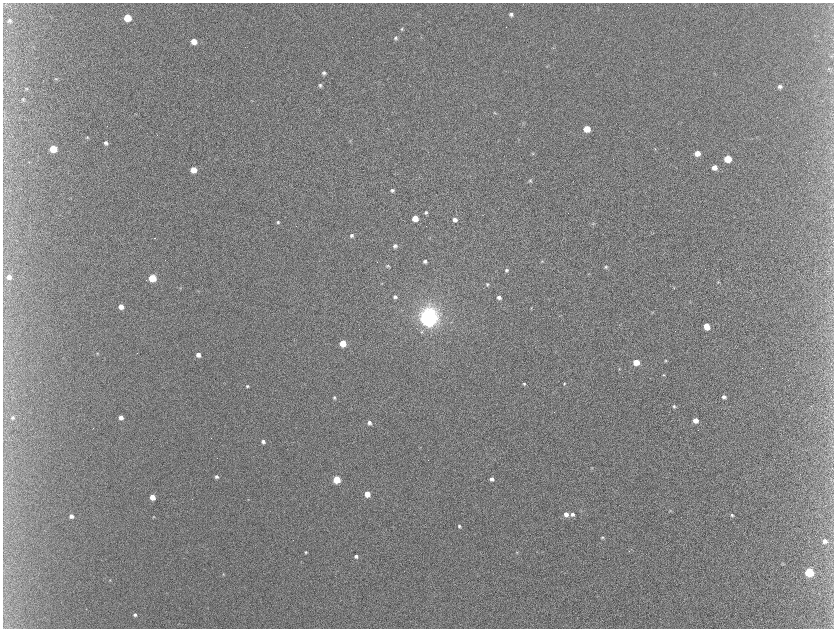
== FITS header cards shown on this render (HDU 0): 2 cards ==
NAXIS1  =                 1663 / length of data axis 1
NAXIS2  =                 1252 / length of data axis 2

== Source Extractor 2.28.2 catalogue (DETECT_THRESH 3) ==
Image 1663 x 1252 px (HDU 0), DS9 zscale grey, zoomed out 1/2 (1 PNG px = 2 x 2 image px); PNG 836 x 630 px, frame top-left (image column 2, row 1251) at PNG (3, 3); no overlay
Background 377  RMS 13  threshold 39.3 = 3 sigma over >= 5 px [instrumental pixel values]
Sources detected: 114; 16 cannot appear on this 1/2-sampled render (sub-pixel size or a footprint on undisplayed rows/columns) and are not listed; the other 98 listed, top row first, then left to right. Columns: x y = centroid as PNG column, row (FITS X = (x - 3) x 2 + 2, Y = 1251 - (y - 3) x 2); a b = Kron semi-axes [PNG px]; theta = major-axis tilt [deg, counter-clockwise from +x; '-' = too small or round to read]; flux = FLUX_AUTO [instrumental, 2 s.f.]
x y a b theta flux
511 14 4 4 - 6.8e+03
127 18 5 5 - 9.3e+04
10 21 6 5 - 6.6e+03
402 29 4 4 - 3.5e+03
396 38 5 4 - 5.7e+03
194 41 5 4 - 3.0e+04
829 68 3 3 - 2.2e+03
324 73 5 4 - 6.1e+03
56 78 5 4 - 2.5e+03
320 85 5 5 - 6.0e+03
780 86 5 4 - 7.5e+03
26 89 4 3 - 2.3e+03
23 99 4 3 - 3.3e+03
587 129 5 4 - 5.0e+04
87 137 4 3 - 2.5e+03
350 140 3 3 - 1.9e+03
106 143 5 4 - 8.2e+03
53 149 5 4 - 1.0e+05
655 149 4 2 - 1.8e+03
533 153 5 4 - 3.2e+03
697 153 5 4 - 2.4e+04
728 159 5 5 - 6.7e+04
714 167 4 4 - 1.6e+04
193 170 4 4 - 4.9e+04
530 180 5 4 - 3.5e+03
392 190 4 4 - 5.3e+03
426 212 4 4 - 4.6e+03
415 218 4 4 - 4.7e+04
455 220 5 4 - 1.2e+04
278 222 3 3 - 4.5e+03
593 224 4 3 - 2.5e+03
352 235 4 4 - 6.1e+03
154 238 2 1 - 2.1e+03
395 246 4 4 - 6.8e+03
425 261 4 4 - 6.5e+03
541 261 5 3 - 2.5e+03
388 266 5 4 - 3.6e+03
606 267 5 4 - 4.5e+03
506 270 4 4 - 4.7e+03
9 277 4 4 - 1.4e+04
152 278 4 4 - 1.3e+05
718 282 4 3 - 2.5e+03
382 283 3 2 - 1.3e+03
487 284 4 4 - 3.7e+03
180 288 4 3 - 1.8e+03
674 288 4 2 - 1.5e+03
395 297 4 4 - 6.9e+03
499 297 4 4 - 1.1e+04
121 306 4 4 - 2.5e+04
531 308 4 3 - 2.2e+03
652 312 3 2 - 1.3e+03
428 318 6 6 - 3.3e+06
707 326 5 4 - 3.4e+04
422 332 6 4 37 3.9e+03
343 343 4 4 - 6.6e+04
97 353 3 2 - 1.8e+03
198 355 4 4 - 1.5e+04
665 360 4 3 - 2.9e+03
636 362 4 4 - 5.3e+04
619 369 4 3 - 1.8e+03
663 375 4 3 - 2.6e+03
524 384 4 3 - 3.7e+03
564 384 4 3 - 2.8e+03
247 386 4 4 - 4.3e+03
334 397 4 3 - 4.0e+03
724 397 5 4 - 7.6e+03
674 406 4 4 - 4.6e+03
121 417 4 4 - 1.4e+04
13 418 4 4 - 4.7e+03
695 420 4 4 - 2.4e+04
369 423 4 4 - 8.5e+03
263 442 4 4 - 8.4e+03
592 468 4 2 - 1.5e+03
216 477 5 4 - 6.3e+03
337 479 4 4 - 1.3e+05
492 479 4 4 - 9.2e+03
367 494 4 4 - 5.6e+04
152 497 4 4 - 4.2e+04
248 499 3 2 - 1.0e+03
670 511 4 3 - 2.4e+03
566 514 5 4 - 1.7e+04
572 514 5 4 - 9.9e+03
732 515 4 4 - 3.9e+03
71 516 4 4 - 1.2e+04
153 517 3 3 - 1.8e+03
459 526 4 3 - 4.8e+03
602 537 5 4 - 3.6e+03
825 541 4 4 - 1.1e+04
306 552 3 3 - 3.6e+03
517 552 4 3 - 2.1e+03
356 556 4 3 - 6.4e+03
783 563 4 3 - 1.8e+03
809 572 5 4 - 2.3e+05
223 574 3 3 - 2.0e+03
110 580 3 3 - 1.5e+03
86 609 2 1 - 6.6e+02
135 615 4 4 - 6.5e+03
577 617 2 1 - 5.4e+02
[16 sub-pixel or undisplayed-footprint detections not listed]